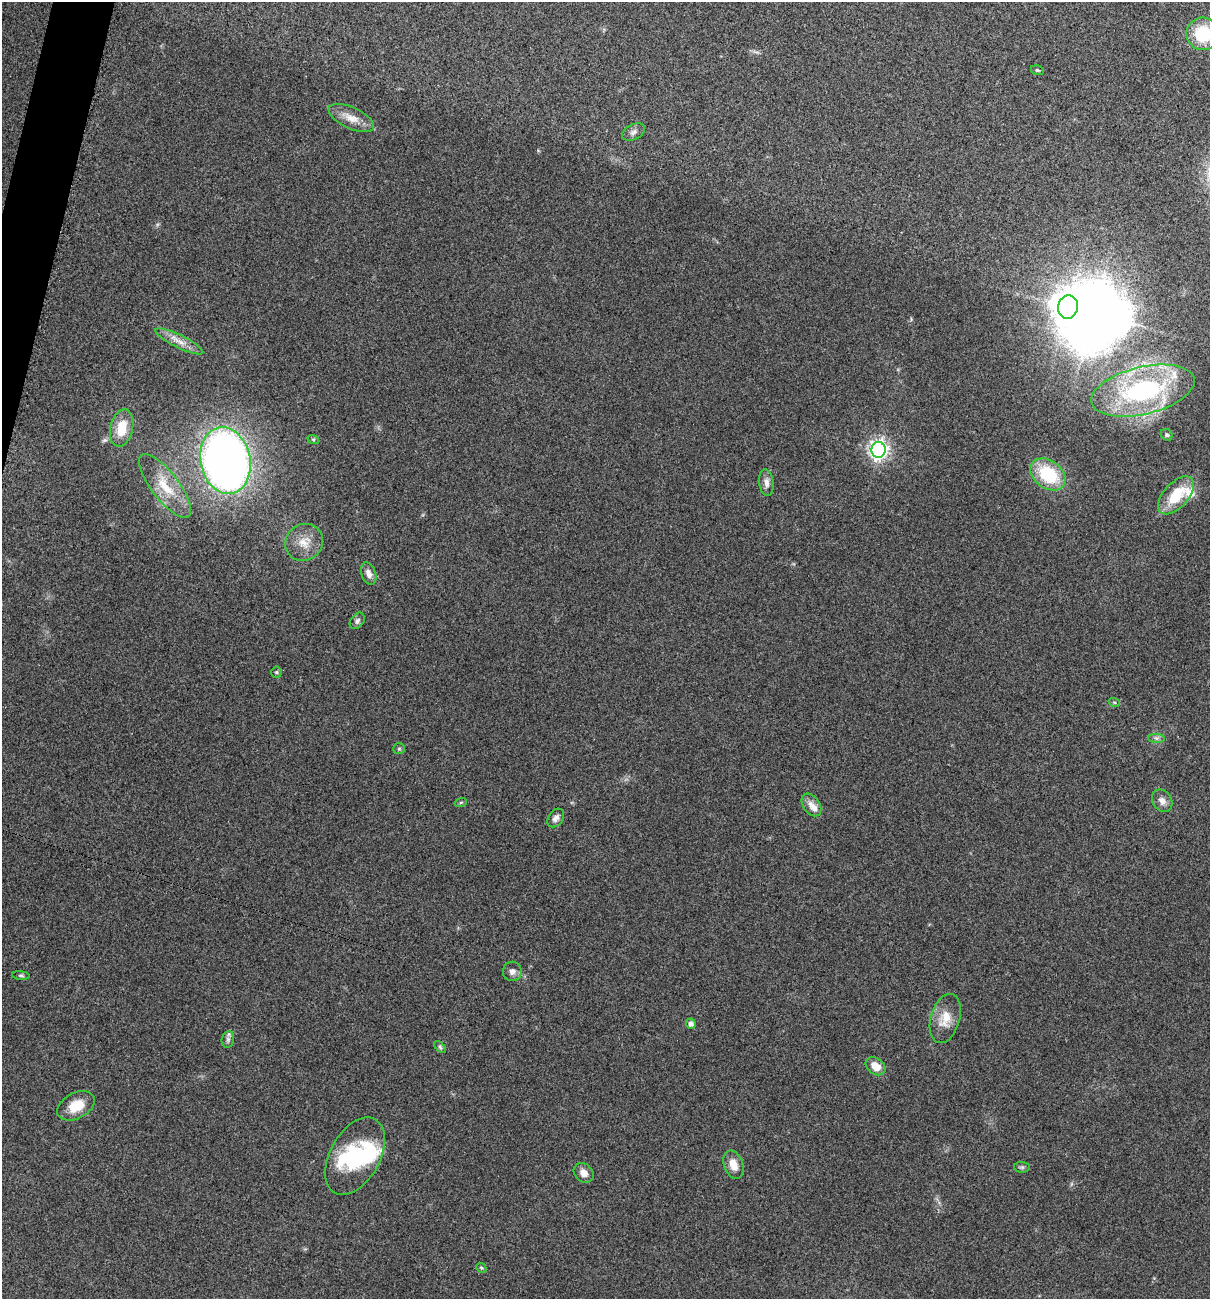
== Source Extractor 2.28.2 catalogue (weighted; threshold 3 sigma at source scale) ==
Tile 11 of 4 x 4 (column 3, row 3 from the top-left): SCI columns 2552-3759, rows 1310-2606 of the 5229 x 5204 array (HDU 1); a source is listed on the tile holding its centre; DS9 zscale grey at full resolution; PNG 1212 x 1301 px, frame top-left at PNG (2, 2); each listed source drawn as its Kron ellipse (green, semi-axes under 4 px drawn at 4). Shown black and unused: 1% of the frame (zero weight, under 3 of 5 exposures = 1% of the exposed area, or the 3 px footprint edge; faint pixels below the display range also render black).
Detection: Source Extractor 2.28.2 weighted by HDU 2 'WHT'; one run over the whole footprint, this tile lists its part. Background 0.0808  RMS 0.0079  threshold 0.0358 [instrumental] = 3 sigma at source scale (4.5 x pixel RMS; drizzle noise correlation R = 1.50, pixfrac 1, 0.05/0.05 arcsec/px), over >= 5 px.
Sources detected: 50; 5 inside a brighter object's white glare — neither listed nor drawn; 5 inside a brighter listed object's ellipse — not listed separately; the other 40 listed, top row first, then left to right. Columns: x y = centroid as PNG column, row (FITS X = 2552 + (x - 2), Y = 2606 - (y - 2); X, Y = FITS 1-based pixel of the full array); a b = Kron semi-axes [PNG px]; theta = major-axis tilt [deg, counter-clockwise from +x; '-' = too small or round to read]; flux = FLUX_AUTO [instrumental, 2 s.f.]
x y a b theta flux
1203 34 16 16 - 36
1037 70 6 5 - 1.2
351 118 24 10 -25 10
633 132 12 7 27 3.2
1068 307 12 10 76 1100
179 341 26 6 -26 8.4
1143 391 53 23 13 120
122 428 19 11 77 19
1167 435 6 5 - 1.6
313 439 6 4 -18 0.99
878 450 8 7 - 360
225 460 33 25 -78 630
1048 474 19 13 -36 44
766 482 13 7 -82 4.5
165 486 39 13 -53 24
1176 495 23 12 48 26
304 542 19 18 - 14
369 574 12 7 -69 4.6
357 621 9 6 52 2.4
276 672 5 5 - 1.1
1114 702 5 3 - 0.89
1156 738 8 4 -1 2
399 749 6 5 - 1.2
1162 801 12 9 -57 5
461 802 6 4 19 0.94
811 805 12 8 -55 5.7
556 818 10 7 52 3.7
512 971 9 9 - 4
21 976 9 3 -5 1.3
945 1018 25 14 74 15
691 1024 5 5 - 3.5
228 1039 8 6 76 2.2
440 1047 7 4 -46 1.5
876 1066 11 8 -39 9.5
76 1106 20 12 28 17
355 1156 42 25 61 57
733 1165 15 9 -70 9
1022 1167 8 5 -7 1.5
584 1173 11 9 -47 5.7
481 1268 5 4 - 0.97
Isophote crosses this tile's border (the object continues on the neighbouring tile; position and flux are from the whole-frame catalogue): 1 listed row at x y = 1203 34